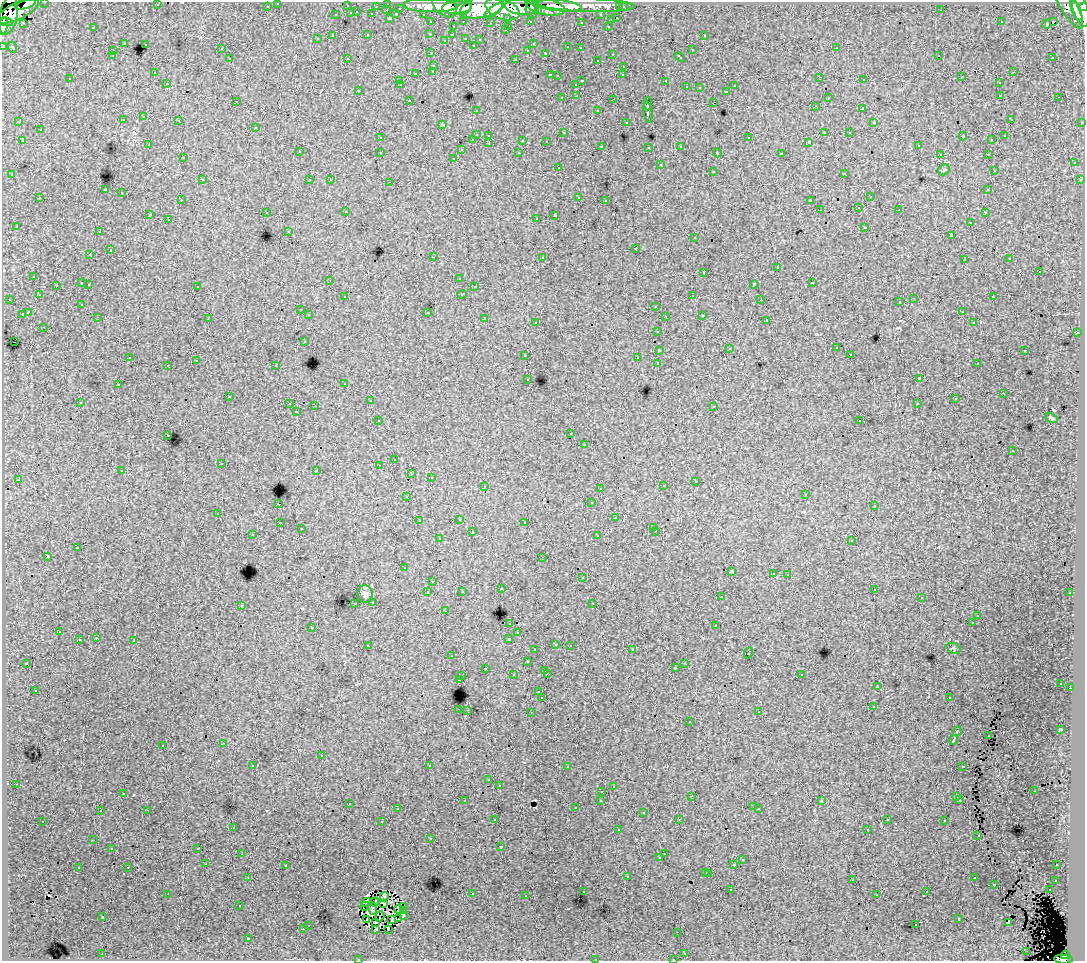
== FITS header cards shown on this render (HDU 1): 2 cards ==
NAXIS1  =                 1083
NAXIS2  =                  959

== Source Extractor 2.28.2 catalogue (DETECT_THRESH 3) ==
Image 1083 x 959 px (HDU 1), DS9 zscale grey, 1 PNG px = 1 image px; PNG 1087 x 963 px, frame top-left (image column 1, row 959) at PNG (2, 2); each listed source drawn as its Kron ellipse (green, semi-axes under 4 px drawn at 4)
Background 68.8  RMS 0.7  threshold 2.1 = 3 sigma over >= 5 px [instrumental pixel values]
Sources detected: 514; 8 with non-positive FLUX_AUTO (blend fragments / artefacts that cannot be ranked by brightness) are neither listed nor drawn; of the other 506, the 500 brightest by FLUX_AUTO listed and drawn (6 fainter detections omitted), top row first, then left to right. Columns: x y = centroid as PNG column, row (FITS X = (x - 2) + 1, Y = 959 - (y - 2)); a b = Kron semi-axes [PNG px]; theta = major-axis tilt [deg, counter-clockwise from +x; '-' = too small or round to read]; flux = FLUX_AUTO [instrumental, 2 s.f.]
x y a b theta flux
45 2 3 2 - 1600
278 3 3 3 - 1400
26 4 11 4 19 36000
388 4 3 3 - 2600
157 5 3 2 - 87
558 5 24 5 -6 140000
586 5 48 7 -2 94000
1068 5 26 8 -60 62000
267 6 3 3 - 940
347 6 3 3 - 540
376 6 3 2 - 740
430 6 27 6 -1 150000
445 6 14 9 -41 130000
1084 6 4 3 - 37000
457 7 15 6 3 150000
521 7 16 7 -8 200000
545 7 20 8 -12 180000
620 7 3 3 - 740
623 7 3 3 - 1400
400 8 3 3 - 410
479 8 23 10 8 360000
466 9 8 4 52 68000
502 9 18 10 -20 330000
532 9 9 6 87 120000
1080 9 17 7 -74 230000
387 10 3 2 - 240
494 10 12 4 35 84000
941 10 3 2 - 59
18 11 23 8 26 150000
538 11 4 3 - 50000
1076 11 11 4 -66 130000
357 12 3 2 - 290
351 13 3 3 - 580
372 14 3 3 - 690
396 14 4 3 - 560
423 14 3 2 - 1500
8 15 19 9 77 170000
336 15 3 3 - 310
601 15 3 3 - 1200
390 18 3 3 - 620
508 18 3 3 - 830
617 18 3 3 - 270
611 20 3 3 - 210
464 21 3 2 - 270
530 21 3 3 - 880
1053 21 3 3 - 570
6 22 7 3 -14 51000
431 22 3 3 - 1300
581 22 3 3 - 160
1001 22 3 2 - 57
23 23 3 2 - 120
491 23 2 2 - 47
1046 24 4 3 - 160
3 26 8 4 80 41000
509 26 3 2 - 240
608 26 3 2 - 290
93 27 3 3 - 350
453 27 3 3 - 260
505 30 3 2 - 110
430 33 3 3 - 120
368 35 3 3 - 270
452 35 3 3 - 150
704 35 3 3 - 170
333 36 3 3 - 900
466 38 3 3 - 240
317 39 3 3 - 77
445 40 3 2 - 57
480 40 3 3 - 170
124 43 2 2 - 36
145 44 3 3 - 260
533 44 3 2 - 59
473 45 3 3 - 130
3 46 3 3 - 3600
13 47 6 3 -69 51
567 47 3 3 - 240
580 48 3 3 - 180
836 48 3 2 - 250
221 49 3 2 - 76
528 50 3 3 - 190
692 50 3 3 - 240
113 51 3 3 - 140
431 53 3 3 - 160
546 53 3 3 - 370
612 54 3 3 - 340
939 55 2 2 - 36
112 56 3 3 - 190
680 57 5 3 - 250
1053 57 3 2 - 110
347 58 3 2 - 35
230 59 3 3 - 170
516 59 3 2 - 390
597 60 3 3 - 120
434 65 3 3 - 270
624 66 3 2 - 140
433 71 3 3 - 180
1013 72 3 2 - 270
154 73 3 2 - 130
416 73 3 3 - 400
550 75 3 2 - 320
623 75 3 2 - 75
558 76 3 3 - 91
820 77 3 2 - 79
962 77 3 2 - 59
70 79 3 3 - 130
864 80 3 3 - 150
399 81 3 2 - 86
582 81 3 2 - 330
666 81 4 3 - 610
167 83 3 2 - 130
999 83 3 3 - 200
576 84 3 3 - 220
401 85 3 2 - 44
734 86 3 3 - 260
687 87 3 3 - 170
699 88 3 2 - 51
358 90 3 3 - 110
726 91 3 3 - 210
1000 95 3 2 - 160
577 96 3 2 - 120
828 97 3 3 - 180
1059 97 3 2 - 140
562 98 3 3 - 180
614 99 3 2 - 310
409 100 3 2 - 120
236 101 3 2 - 69
713 103 4 2 - 340
648 104 7 3 89 1800
815 106 3 2 - 160
863 108 3 3 - 630
476 110 3 2 - 86
598 111 3 3 - 240
648 112 11 4 -82 1700
144 117 3 3 - 280
1011 119 3 2 - 48
123 120 3 3 - 200
179 120 3 2 - 170
19 122 3 2 - 77
626 122 3 3 - 140
874 122 3 3 - 63
1082 122 3 3 - 540
443 125 4 2 - 71
256 127 3 3 - 200
40 130 3 3 - 290
824 132 3 3 - 520
849 132 3 2 - 220
564 133 3 3 - 160
476 134 3 3 - 560
489 135 3 3 - 190
963 136 4 3 - 340
1005 136 3 3 - 110
380 138 3 3 - 180
749 138 3 3 - 300
473 139 3 2 - 210
523 140 3 3 - 490
992 140 3 3 - 200
22 141 3 3 - 180
546 141 3 3 - 130
809 142 3 3 - 82
489 143 3 2 - 190
149 145 3 2 - 76
918 145 3 2 - 150
602 146 3 3 - 160
681 146 3 3 - 200
649 147 3 3 - 110
461 150 3 3 - 57
299 152 3 3 - 140
380 152 3 3 - 290
519 153 3 3 - 94
717 153 4 3 - 97
781 154 4 3 - 1500
940 154 3 2 - 83
988 154 3 2 - 90
183 158 3 3 - 150
454 158 3 2 - 89
1074 163 3 3 - 150
660 165 3 3 - 280
559 167 3 2 - 150
944 170 6 5 - 70
994 170 3 3 - 92
713 171 3 3 - 210
844 173 3 3 - 100
12 174 3 2 - 83
202 180 3 3 - 230
310 180 3 2 - 69
330 180 3 2 - 87
1080 180 3 3 - 220
390 182 3 2 - 200
105 190 4 3 - 3800
988 190 3 3 - 110
122 193 3 3 - 300
579 197 3 2 - 320
870 197 3 3 - 210
40 198 3 3 - 230
181 200 3 2 - 230
606 200 3 2 - 170
810 201 4 3 - 900
859 207 3 2 - 97
820 210 2 2 - 28
899 210 3 2 - 170
266 212 3 2 - 95
346 212 3 2 - 170
985 213 3 3 - 160
150 214 3 3 - 670
555 215 4 3 - 1200
536 218 3 3 - 120
168 219 3 2 - 160
970 222 3 2 - 110
16 226 3 3 - 140
865 227 3 3 - 270
289 231 3 3 - 140
99 232 3 2 - 160
951 235 3 3 - 1300
695 238 3 3 - 230
636 248 3 3 - 480
110 250 3 3 - 300
90 255 3 2 - 91
433 257 2 2 - 510
542 257 3 3 - 380
1010 259 3 3 - 70
964 260 3 2 - 210
777 267 3 3 - 640
704 272 3 3 - 290
1039 272 3 3 - 370
34 276 3 3 - 270
459 278 3 3 - 100
330 280 2 2 - 31
82 283 3 3 - 440
812 283 3 3 - 470
89 284 3 2 - 190
754 284 4 3 - 1200
56 285 3 2 - 120
197 286 3 3 - 120
474 287 3 3 - 160
462 294 5 3 - 370
39 295 3 3 - 110
693 295 3 2 - 64
345 297 3 3 - 97
993 297 3 2 - 180
914 298 3 2 - 370
9 299 3 2 - 120
761 300 3 2 - 45
900 302 3 3 - 170
82 304 3 3 - 100
656 306 3 3 - 270
300 310 3 3 - 150
962 311 3 3 - 210
28 312 4 3 - 940
428 312 3 3 - 360
22 314 3 3 - 440
309 315 3 3 - 180
702 315 3 2 - 99
665 316 3 2 - 40
98 317 2 2 - 40
485 318 3 3 - 320
208 319 3 2 - 49
767 320 3 2 - 100
536 322 3 3 - 160
974 323 3 3 - 130
44 327 3 2 - 170
657 331 3 3 - 210
1077 333 3 2 - 190
304 341 3 3 - 110
14 342 2 2 - 51
836 348 3 3 - 75
729 349 4 3 - 50
659 350 3 3 - 530
1025 350 3 2 - 260
850 354 3 2 - 80
525 355 3 3 - 170
130 357 3 2 - 80
637 358 3 2 - 88
196 361 3 2 - 39
658 363 3 3 - 1700
977 364 3 2 - 150
168 365 3 3 - 170
276 366 3 3 - 250
528 379 3 2 - 95
919 379 4 3 - 1000
345 383 3 3 - 91
118 385 3 3 - 140
1003 393 2 2 - 74
229 397 3 2 - 75
955 399 3 3 - 93
370 401 3 2 - 120
80 402 3 3 - 170
290 404 3 2 - 200
917 404 3 2 - 40
315 406 2 2 - 410
714 406 3 3 - 98
296 412 3 2 - 64
1051 418 7 3 -26 58
378 421 3 3 - 130
860 421 3 2 - 72
571 434 3 3 - 110
168 435 3 2 - 200
585 444 3 2 - 130
1012 451 3 3 - 150
394 459 2 2 - 45
222 463 2 2 - 90
379 465 3 2 - 78
316 470 3 2 - 240
122 471 3 3 - 120
411 474 4 3 - 31
431 477 3 2 - 85
18 479 3 3 - 160
695 481 3 2 - 120
485 486 3 2 - 230
663 486 3 3 - 160
600 488 3 2 - 91
806 494 3 2 - 86
407 496 3 3 - 110
592 503 3 3 - 120
278 504 3 3 - 560
874 506 3 3 - 160
218 514 3 2 - 210
616 518 3 3 - 210
459 519 3 3 - 180
419 521 3 3 - 110
525 522 3 2 - 120
280 523 3 2 - 180
654 527 3 3 - 98
301 529 3 2 - 53
656 531 3 2 - 93
472 532 3 3 - 280
253 535 3 2 - 190
598 536 3 3 - 150
439 539 3 3 - 110
852 540 3 3 - 140
77 548 3 3 - 510
48 557 3 3 - 870
543 557 3 2 - 74
405 568 3 3 - 96
732 571 3 2 - 44
773 573 3 3 - 230
788 574 3 2 - 220
582 578 3 3 - 200
433 582 3 3 - 130
501 589 3 3 - 170
874 589 3 3 - 180
462 591 3 3 - 120
428 592 3 3 - 290
1070 593 3 3 - 220
365 594 8 7 - 170
721 597 3 2 - 77
921 598 3 2 - 49
373 602 3 3 - 100
355 603 3 2 - 58
593 603 3 2 - 45
241 605 3 3 - 270
445 611 3 2 - 71
978 615 3 3 - 200
510 623 3 3 - 160
972 623 3 2 - 180
716 626 3 3 - 330
312 627 3 3 - 220
59 632 3 2 - 180
518 633 3 3 - 83
96 638 3 2 - 200
509 638 4 3 - 490
79 640 3 3 - 330
134 641 3 3 - 260
556 644 3 3 - 300
570 645 3 2 - 140
368 646 4 3 - 220
953 648 7 5 -21 80
535 650 3 3 - 180
632 650 3 3 - 280
748 653 5 2 - 290
452 656 3 2 - 130
527 662 3 3 - 290
26 663 3 3 - 100
685 663 3 3 - 72
485 668 3 3 - 180
675 668 3 3 - 86
545 670 3 2 - 230
547 673 3 2 - 330
801 674 3 3 - 250
513 675 3 3 - 220
462 676 3 2 - 130
459 679 3 3 - 460
1061 683 3 2 - 59
877 686 3 2 - 28
1070 688 2 2 - 79
35 690 3 3 - 98
539 692 3 3 - 130
542 698 3 3 - 1000
949 698 3 2 - 100
873 707 3 2 - 130
459 709 3 2 - 330
467 710 2 2 - 220
531 712 3 2 - 290
759 712 3 3 - 35
689 722 3 3 - 220
1060 729 4 3 - 1400
957 731 4 3 - 530
988 736 3 2 - 46
954 740 5 3 - 2000
224 743 3 2 - 190
163 745 3 3 - 110
321 756 3 3 - 320
253 765 3 3 - 140
429 766 4 3 - 1700
963 766 3 3 - 370
567 767 3 3 - 120
489 780 3 3 - 180
16 784 3 2 - 190
499 785 3 3 - 110
613 786 3 3 - 170
602 791 3 2 - 150
1034 791 3 2 - 90
123 793 3 2 - 110
692 796 3 2 - 48
957 797 3 3 - 83
601 800 3 3 - 140
960 800 3 2 - 76
465 801 3 3 - 220
822 801 3 3 - 160
349 803 3 2 - 190
753 807 3 2 - 61
575 808 3 3 - 150
397 809 3 3 - 80
759 809 3 2 - 67
147 810 3 2 - 360
100 811 3 2 - 60
643 812 3 3 - 66
495 819 3 3 - 140
679 819 3 3 - 55
887 819 3 3 - 69
43 821 3 2 - 140
945 821 3 3 - 150
382 822 3 3 - 580
233 827 3 3 - 200
867 829 3 2 - 74
618 830 3 2 - 140
978 835 3 2 - 67
431 839 3 3 - 180
94 840 2 2 - 30
501 847 3 2 - 28
112 848 3 3 - 100
198 848 3 2 - 73
242 854 3 2 - 130
664 854 2 2 - 180
660 858 3 3 - 120
742 860 3 3 - 120
206 864 2 2 - 160
286 865 2 2 - 33
734 865 3 3 - 690
1057 865 3 3 - 260
128 867 3 2 - 250
78 868 3 3 - 280
706 872 3 3 - 260
709 873 3 3 - 260
627 876 3 3 - 420
248 877 3 2 - 120
974 878 3 2 - 130
853 880 2 2 - 40
1056 880 3 3 - 280
994 884 3 3 - 260
731 890 3 2 - 220
1049 890 3 2 - 150
583 891 3 3 - 150
927 892 3 3 - 170
167 894 3 2 - 500
472 894 3 2 - 240
877 894 3 3 - 160
526 896 3 2 - 120
384 897 5 3 - 110
366 902 5 2 - 73
375 902 4 2 - 40
384 903 2 2 - 77
240 906 3 3 - 110
365 906 5 2 - 50
404 906 3 3 - 86
372 908 7 3 -72 62
398 909 4 3 - 84
403 911 4 3 - 58
403 915 4 3 - 57
103 917 2 2 - 30
380 917 5 2 - 63
398 918 4 2 - 41
392 919 2 2 - 97
959 919 3 3 - 340
367 920 3 2 - 91
375 922 3 2 - 59
1008 923 3 2 - 40
308 925 3 3 - 190
916 925 3 3 - 200
303 929 3 3 - 260
376 929 3 2 - 35
388 929 3 2 - 59
678 932 2 2 - 48
248 938 3 3 - 1100
1027 951 2 2 - 35
685 953 3 2 - 190
102 954 3 2 - 240
1065 955 4 4 - 26000
358 959 3 2 - 110
595 959 3 3 - 270
673 959 3 2 - 140
1064 959 9 4 -3 48000
At the frame edge (FLAGS 8, measured only in part): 10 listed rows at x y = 45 2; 278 3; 26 4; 1084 6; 3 26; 3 46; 358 959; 595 959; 673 959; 1064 959
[6 fainter detections neither listed nor drawn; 8 non-positive-flux detections neither listed nor drawn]